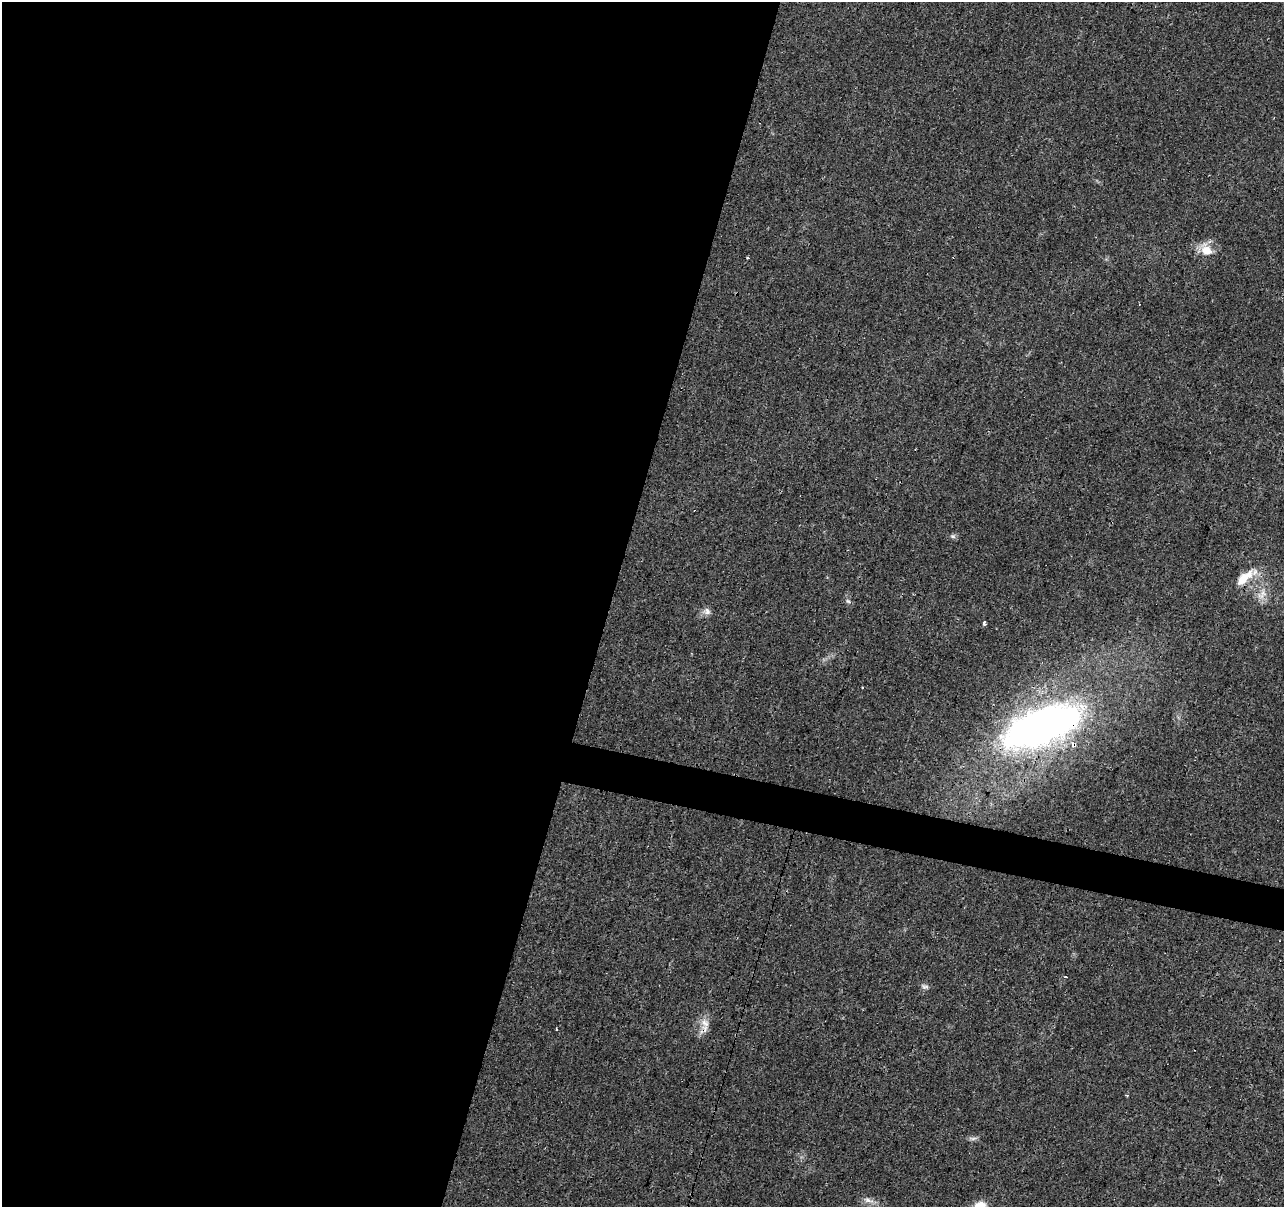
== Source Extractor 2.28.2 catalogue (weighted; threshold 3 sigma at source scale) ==
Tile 5 of 4 x 4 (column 1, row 2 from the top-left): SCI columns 1-1282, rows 2626-3830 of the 5131 x 5314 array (HDU 1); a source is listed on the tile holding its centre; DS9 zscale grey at full resolution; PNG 1286 x 1209 px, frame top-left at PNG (2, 2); no overlay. Shown black and unused: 49% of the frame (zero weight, under 3 of 4 exposures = <1% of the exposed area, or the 3 px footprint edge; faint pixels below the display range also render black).
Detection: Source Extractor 2.28.2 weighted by HDU 2 'WHT'; one run over the whole footprint, this tile lists its part. Background 0.0431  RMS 0.0042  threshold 0.0188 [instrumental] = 3 sigma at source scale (4.5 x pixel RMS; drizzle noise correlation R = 1.50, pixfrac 1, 0.0396/0.0396 arcsec/px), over >= 5 px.
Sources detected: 22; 2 cosmic-ray / hot-pixel residue — not listed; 2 inside a brighter listed object's ellipse — not listed separately; the other 18 listed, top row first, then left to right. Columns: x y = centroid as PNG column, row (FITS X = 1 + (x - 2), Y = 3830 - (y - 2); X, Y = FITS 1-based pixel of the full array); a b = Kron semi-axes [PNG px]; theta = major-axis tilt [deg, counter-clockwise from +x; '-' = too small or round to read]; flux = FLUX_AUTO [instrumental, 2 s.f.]
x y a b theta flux
1206 250 16 12 -54 6.7
748 257 3 3 - 1.7
953 536 7 6 - 1
1255 572 14 11 -24 3.8
1243 579 15 9 58 5.8
1262 595 18 9 49 4.2
848 601 7 4 -44 0.79
707 611 11 9 -19 2.1
984 623 3 3 - 4.7
862 688 3 2 - 0.56
1042 726 80 34 22 210
1065 977 3 3 - 5.6
925 987 10 6 -10 1.2
705 1023 14 9 -37 3.3
556 1029 3 2 - 0.5
973 1138 12 4 0 1.2
868 1200 15 7 -17 2.5
980 1205 14 10 14 5
Overlapping masked pixels (flux is a lower limit): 2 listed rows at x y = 1042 726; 705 1023
Isophote crosses this tile's border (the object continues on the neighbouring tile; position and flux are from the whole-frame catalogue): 1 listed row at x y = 980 1205